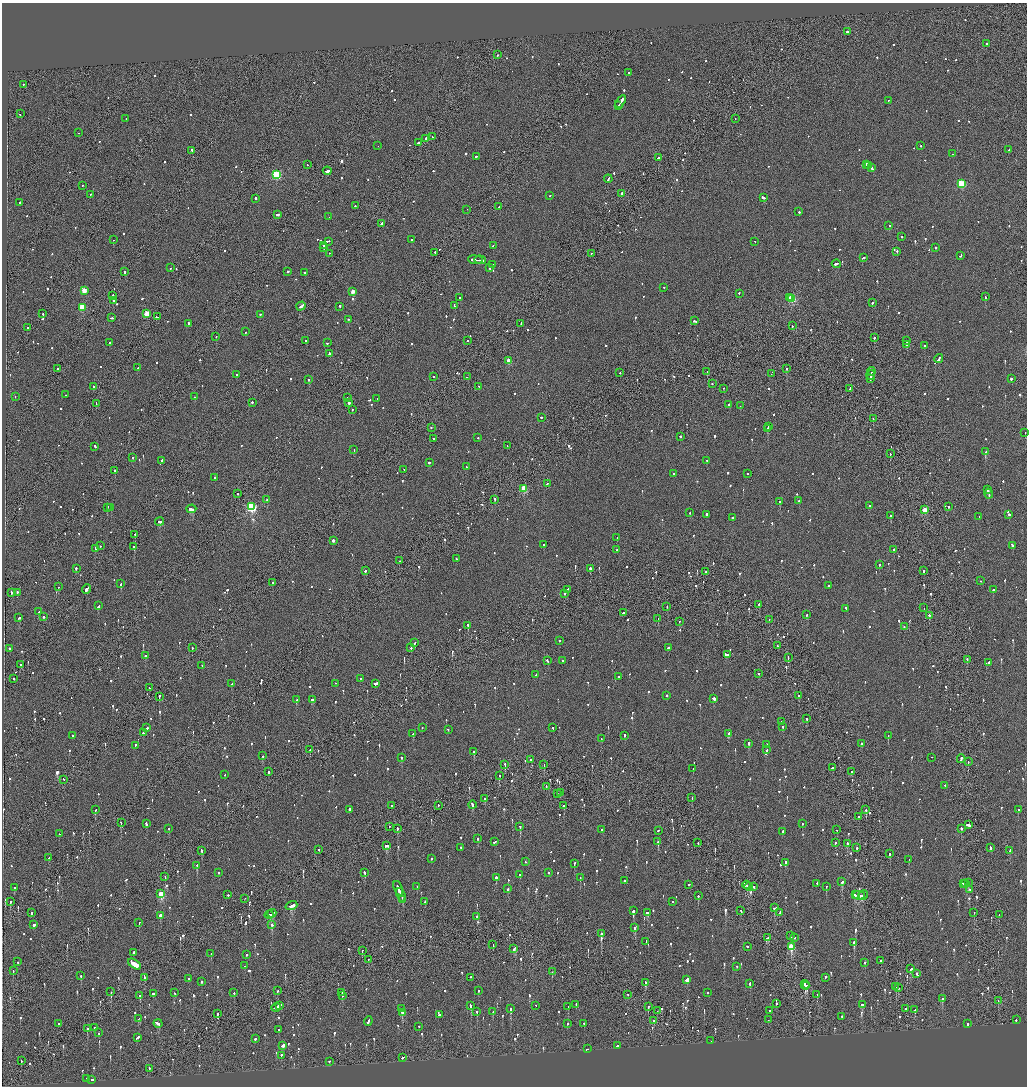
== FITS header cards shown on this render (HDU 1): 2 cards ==
NAXIS1  =                 2050
NAXIS2  =                 2168

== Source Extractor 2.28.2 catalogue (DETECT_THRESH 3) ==
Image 2050 x 2168 px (HDU 1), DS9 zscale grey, zoomed out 1/2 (1 PNG px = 2 x 2 image px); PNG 1029 x 1088 px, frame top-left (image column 2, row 2168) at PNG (2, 3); each listed source drawn as its Kron ellipse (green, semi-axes under 4 px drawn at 4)
Background -0.0963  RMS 0.068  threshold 0.204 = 3 sigma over >= 5 px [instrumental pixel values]
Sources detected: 1377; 61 cannot appear on this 1/2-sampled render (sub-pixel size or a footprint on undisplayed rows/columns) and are neither listed nor drawn; of the other 1316, the 500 brightest by FLUX_AUTO listed and drawn (816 fainter detections omitted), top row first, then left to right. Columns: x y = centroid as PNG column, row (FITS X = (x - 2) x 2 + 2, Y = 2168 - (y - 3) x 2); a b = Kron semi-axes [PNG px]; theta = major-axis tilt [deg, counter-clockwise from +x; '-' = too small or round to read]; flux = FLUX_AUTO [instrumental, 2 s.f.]
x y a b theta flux
847 32 2 2 - 1800
986 44 2 2 - 100
497 55 2 1 - 460
629 73 2 2 - 130
23 85 2 1 - 160
889 101 2 2 - 140
621 102 7 2 56 470
618 106 2 1 - 240
20 114 2 1 - 110
126 119 2 2 - 130
735 119 2 1 - 94
78 133 2 2 - 130
432 137 2 2 - 200
426 139 2 2 - 200
418 143 3 2 - 250
378 146 2 1 - 140
921 146 2 1 - 97
1009 150 2 2 - 96
192 151 3 2 - 200
952 154 2 2 - 91
476 157 2 2 - 170
659 158 2 2 - 960
307 165 2 1 - 120
867 165 4 2 - 340
869 166 3 2 - 320
872 168 4 2 - 410
327 171 4 2 - 1500
277 175 3 3 - 1200
608 179 4 2 - 300
962 184 3 3 - 910
82 186 2 2 - 110
622 194 3 2 - 130
90 195 2 2 - 100
550 196 2 2 - 100
763 198 4 2 - 390
256 199 3 2 - 680
20 203 2 2 - 180
355 206 2 2 - 110
498 207 3 2 - 340
467 210 2 1 - 150
799 212 2 2 - 140
278 215 3 2 - 330
329 217 2 2 - 330
381 224 3 2 - 210
889 226 2 2 - 270
901 237 2 2 - 110
113 240 2 1 - 130
412 240 2 2 - 96
328 242 3 2 - 160
755 242 2 2 - 97
324 246 2 2 - 180
493 246 2 1 - 130
324 248 2 2 - 3400
935 248 2 2 - 170
897 252 2 2 - 120
435 253 2 2 - 110
329 254 2 2 - 150
591 254 2 2 - 98
960 256 4 2 - 130
863 258 3 2 - 220
475 260 7 2 -6 620
480 260 6 2 -3 480
836 264 4 2 - 250
492 265 2 2 - 190
171 268 2 2 - 93
490 268 2 2 - 370
124 272 3 1 - 190
288 272 2 2 - 300
304 273 2 2 - 240
664 288 2 2 - 150
84 291 3 3 - 310
353 292 3 3 - 200
739 294 2 2 - 120
113 296 2 1 - 100
985 297 3 2 - 210
460 298 2 2 - 120
789 298 2 2 - 110
792 299 3 3 - 910
113 301 2 2 - 140
872 303 3 2 - 200
454 306 4 2 - 310
301 307 5 2 - 320
340 307 2 2 - 110
82 308 3 3 - 400
43 314 2 2 - 160
147 314 3 3 - 360
260 315 2 2 - 93
157 317 3 1 - 180
111 318 3 2 - 120
349 320 2 2 - 110
695 321 3 2 - 210
188 324 2 2 - 140
521 324 2 1 - 100
792 326 2 2 - 100
27 328 2 1 - 92
245 332 2 2 - 200
216 337 2 1 - 190
874 338 2 1 - 350
306 341 2 2 - 300
467 341 2 2 - 130
906 341 3 2 - 170
110 343 3 2 - 96
327 343 2 2 - 330
907 345 2 2 - 540
925 346 2 2 - 120
329 354 2 2 - 330
939 359 5 2 - 290
509 361 3 2 - 200
138 368 2 2 - 110
58 369 3 2 - 240
787 369 2 2 - 120
707 372 2 1 - 95
871 372 4 1 - 330
620 373 2 1 - 130
771 374 2 1 - 140
237 375 2 2 - 280
871 375 5 2 - 310
434 377 2 2 - 170
467 377 2 2 - 150
870 379 3 2 - 260
1011 379 2 2 - 1300
309 380 2 2 - 130
712 384 2 2 - 110
93 387 3 2 - 120
478 387 2 2 - 120
723 389 2 1 - 95
850 389 2 1 - 890
65 395 2 2 - 98
15 397 2 2 - 150
195 397 2 2 - 100
347 398 2 2 - 110
377 399 2 1 - 110
252 403 2 2 - 120
349 403 2 2 - 360
96 404 3 1 - 200
729 405 2 2 - 150
740 406 2 2 - 150
353 410 2 1 - 250
541 418 2 2 - 130
873 419 2 1 - 240
768 427 2 1 - 460
431 428 2 2 - 110
767 429 2 2 - 790
1025 433 2 1 - 440
680 437 2 2 - 140
478 438 2 2 - 100
433 439 2 2 - 160
507 446 2 1 - 110
95 447 3 2 - 150
354 450 3 2 - 130
986 452 3 2 - 2800
890 454 2 1 - 160
133 458 2 2 - 100
162 461 3 2 - 210
707 461 2 2 - 94
429 463 3 2 - 140
466 467 2 2 - 240
404 470 2 1 - 92
115 471 2 2 - 470
673 474 2 2 - 100
747 474 2 2 - 160
215 478 2 2 - 170
547 484 3 2 - 230
524 489 3 3 - 570
988 490 4 2 - 330
238 494 2 2 - 240
989 494 5 2 - 380
267 500 2 2 - 260
495 500 2 2 - 110
799 501 2 2 - 97
779 502 2 2 - 490
870 506 2 2 - 210
252 507 4 3 - 1700
948 507 2 2 - 190
107 508 2 2 - 570
111 508 3 2 - 350
191 509 5 2 - 1000
925 510 3 3 - 330
690 513 2 2 - 96
706 515 2 2 - 1300
1009 515 2 2 - 240
890 516 3 2 - 270
979 517 2 2 - 110
733 518 2 1 - 200
159 522 4 2 - 560
135 535 2 1 - 110
617 538 2 2 - 130
333 541 2 2 - 740
544 545 2 2 - 150
100 546 2 1 - 360
1012 546 3 2 - 190
134 547 2 2 - 460
95 549 2 2 - 260
617 550 2 2 - 130
894 550 2 2 - 170
456 559 2 2 - 110
400 561 2 2 - 160
879 565 2 2 - 140
76 569 2 2 - 180
590 569 2 2 - 610
365 571 2 2 - 180
924 571 2 2 - 300
706 572 2 2 - 96
981 581 2 2 - 120
272 583 2 2 - 97
121 584 2 2 - 170
828 586 2 2 - 520
58 587 2 1 - 170
87 589 5 2 - 1100
567 590 2 2 - 130
993 590 2 2 - 200
11 593 3 2 - 150
17 593 2 2 - 260
564 594 2 1 - 280
758 605 3 2 - 140
99 606 3 2 - 520
667 607 2 1 - 110
924 608 2 2 - 92
846 609 2 2 - 150
38 612 2 2 - 240
623 613 3 2 - 150
807 615 2 2 - 120
929 616 2 2 - 580
43 617 2 2 - 200
19 618 4 2 - 260
658 619 2 1 - 450
769 620 2 1 - 130
679 622 2 2 - 140
468 626 3 2 - 190
904 627 2 2 - 160
559 641 2 2 - 96
415 643 2 2 - 130
777 646 2 2 - 100
192 648 2 2 - 100
411 648 2 2 - 210
668 648 2 2 - 310
9 649 2 2 - 210
728 655 3 2 - 160
145 656 2 2 - 240
788 658 3 1 - 110
967 660 2 1 - 220
547 661 2 2 - 200
562 661 2 2 - 230
989 663 2 2 - 190
21 665 2 1 - 170
202 666 2 2 - 280
759 674 2 2 - 110
536 675 2 2 - 290
619 677 2 2 - 170
14 679 2 2 - 170
360 679 2 1 - 200
232 684 2 2 - 490
335 684 2 1 - 180
376 684 4 2 - 730
149 688 2 2 - 310
667 696 2 2 - 150
799 696 2 1 - 260
159 697 2 1 - 410
714 699 3 2 - 670
296 700 2 2 - 360
312 700 3 2 - 250
807 719 2 2 - 200
782 722 2 2 - 160
783 727 2 2 - 99
147 728 2 2 - 170
422 728 2 2 - 120
553 728 2 2 - 170
448 730 2 2 - 100
143 733 2 2 - 140
413 734 2 2 - 110
729 734 2 2 - 300
72 736 2 2 - 180
624 736 3 2 - 130
888 736 2 1 - 280
601 739 2 2 - 94
749 744 3 2 - 190
862 744 2 2 - 130
766 745 2 2 - 98
135 746 2 2 - 97
310 750 2 1 - 140
767 750 2 2 - 110
474 752 2 2 - 950
263 756 2 2 - 220
402 758 2 2 - 210
932 758 2 1 - 160
961 759 4 2 - 280
531 760 2 2 - 100
968 762 2 1 - 200
505 765 3 2 - 220
544 765 2 1 - 130
832 768 2 2 - 340
693 769 2 1 - 120
268 772 2 2 - 180
852 772 2 2 - 92
225 775 2 2 - 120
499 776 2 1 - 110
63 780 3 2 - 130
945 786 2 1 - 230
546 787 2 1 - 120
561 793 2 1 - 120
557 794 2 1 - 340
692 798 3 1 - 96
485 799 2 2 - 210
472 805 4 2 - 250
391 806 2 2 - 110
438 806 2 2 - 160
564 806 2 2 - 170
95 810 2 2 - 220
349 810 3 2 - 1000
866 810 2 2 - 640
1018 810 2 2 - 310
858 817 2 2 - 93
121 823 2 2 - 190
146 824 3 2 - 180
802 824 2 2 - 260
968 825 4 2 - 470
389 827 2 2 - 110
520 827 2 2 - 480
169 829 2 2 - 93
397 829 2 2 - 620
961 829 2 2 - 580
601 830 2 2 - 110
837 830 2 2 - 100
658 831 2 2 - 110
782 832 2 2 - 120
59 834 2 1 - 150
478 839 2 2 - 110
494 842 3 2 - 200
658 842 2 1 - 330
698 843 2 1 - 94
835 843 2 2 - 120
847 844 2 2 - 170
387 846 3 2 - 160
460 848 2 2 - 140
857 848 2 2 - 190
990 848 4 2 - 220
319 850 2 1 - 110
202 851 2 2 - 320
1010 851 2 2 - 98
889 854 2 2 - 220
49 858 3 2 - 400
432 859 2 2 - 120
909 860 2 1 - 190
525 862 2 2 - 180
785 863 2 2 - 270
574 864 3 2 - 110
197 866 2 2 - 300
219 873 2 2 - 110
365 873 3 2 - 270
549 873 2 2 - 100
520 875 2 2 - 160
165 877 2 1 - 110
496 878 3 2 - 510
580 878 2 2 - 130
624 881 2 2 - 460
842 882 3 2 - 490
969 883 2 2 - 140
817 884 2 2 - 180
963 884 4 2 - 240
966 884 3 1 - 180
689 885 2 2 - 97
746 886 4 2 - 410
417 887 2 2 - 230
749 887 4 2 - 280
754 887 2 2 - 110
826 887 2 2 - 110
14 888 2 2 - 110
398 889 7 2 -68 580
508 889 2 2 - 300
970 890 3 2 - 110
161 894 3 3 - 560
228 895 2 2 - 130
401 895 7 2 -68 480
855 895 2 1 - 120
698 896 2 2 - 400
859 896 6 2 -2 300
863 896 5 2 - 240
245 899 2 1 - 160
403 900 3 2 - 180
10 902 2 2 - 160
425 902 3 2 - 220
672 902 2 2 - 93
291 906 6 2 19 660
775 908 3 2 - 470
633 911 2 2 - 1000
741 911 2 2 - 92
31 913 2 2 - 160
647 913 2 2 - 520
780 913 3 2 - 100
974 913 2 1 - 170
272 914 4 1 - 230
269 915 4 3 - 240
999 915 2 1 - 100
160 916 3 2 - 1400
477 917 3 2 - 220
139 923 2 2 - 130
34 925 3 2 - 240
272 925 2 2 - 290
635 928 3 2 - 210
601 934 3 2 - 1800
791 936 2 1 - 120
767 938 4 2 - 530
795 938 2 2 - 120
646 942 2 2 - 150
854 943 2 2 - 1000
493 945 2 1 - 110
747 947 2 2 - 200
791 947 4 3 - 610
514 949 3 2 - 150
362 951 2 1 - 180
134 953 2 2 - 760
211 954 2 1 - 120
246 955 2 2 - 92
368 960 2 1 - 190
881 961 2 2 - 180
18 962 2 2 - 180
865 963 2 2 - 170
134 965 7 2 -34 34000
245 966 2 2 - 110
737 967 2 2 - 110
911 969 3 2 - 140
13 971 2 2 - 99
552 972 2 2 - 96
916 974 2 2 - 210
81 976 2 2 - 170
144 978 4 1 - 1200
471 978 2 2 - 100
825 978 3 2 - 210
189 979 2 2 - 200
687 980 3 2 - 1500
201 982 2 2 - 360
645 983 2 2 - 510
750 984 3 2 - 110
805 985 5 2 - 530
807 986 2 1 - 220
896 987 2 1 - 330
898 988 2 1 - 150
278 991 2 1 - 250
478 991 2 2 - 110
111 992 2 1 - 99
174 993 2 2 - 110
234 993 2 2 - 110
342 993 3 2 - 310
708 993 2 2 - 200
153 994 2 2 - 450
628 995 2 1 - 110
817 995 2 2 - 160
140 996 2 2 - 130
342 996 2 2 - 160
942 999 2 2 - 160
998 1001 3 1 - 170
776 1004 2 2 - 95
576 1005 3 2 - 170
862 1005 3 2 - 630
279 1006 3 2 - 220
471 1006 3 2 - 510
536 1006 2 2 - 140
568 1007 2 2 - 97
648 1007 2 2 - 100
276 1008 5 2 - 270
402 1009 2 2 - 180
511 1009 2 2 - 640
906 1009 2 2 - 250
915 1010 2 2 - 110
657 1011 2 1 - 100
769 1011 2 1 - 110
477 1012 2 2 - 140
493 1012 3 2 - 340
402 1013 2 2 - 160
217 1014 3 2 - 240
439 1015 2 2 - 160
842 1017 2 2 - 170
139 1019 2 2 - 200
768 1020 2 1 - 250
1016 1020 2 2 - 340
654 1021 2 1 - 160
368 1022 5 2 - 240
58 1024 2 2 - 110
158 1024 4 2 - 430
567 1024 2 2 - 150
584 1024 2 2 - 100
968 1024 2 2 - 150
419 1027 2 2 - 97
95 1028 2 2 - 250
87 1029 2 2 - 130
278 1030 2 2 - 180
98 1033 2 2 - 170
137 1038 4 2 - 220
255 1039 2 2 - 570
711 1041 2 1 - 140
283 1046 3 2 - 250
617 1046 3 2 - 270
587 1049 3 1 - 120
281 1056 2 2 - 200
403 1058 3 2 - 160
21 1061 2 2 - 170
329 1062 2 2 - 290
149 1069 2 2 - 140
86 1079 2 2 - 120
91 1080 2 1 - 370
At the frame edge (FLAGS 8, measured only in part): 1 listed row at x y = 1025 433
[816 fainter detections neither listed nor drawn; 61 sub-pixel or undisplayed-footprint detections neither listed nor drawn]